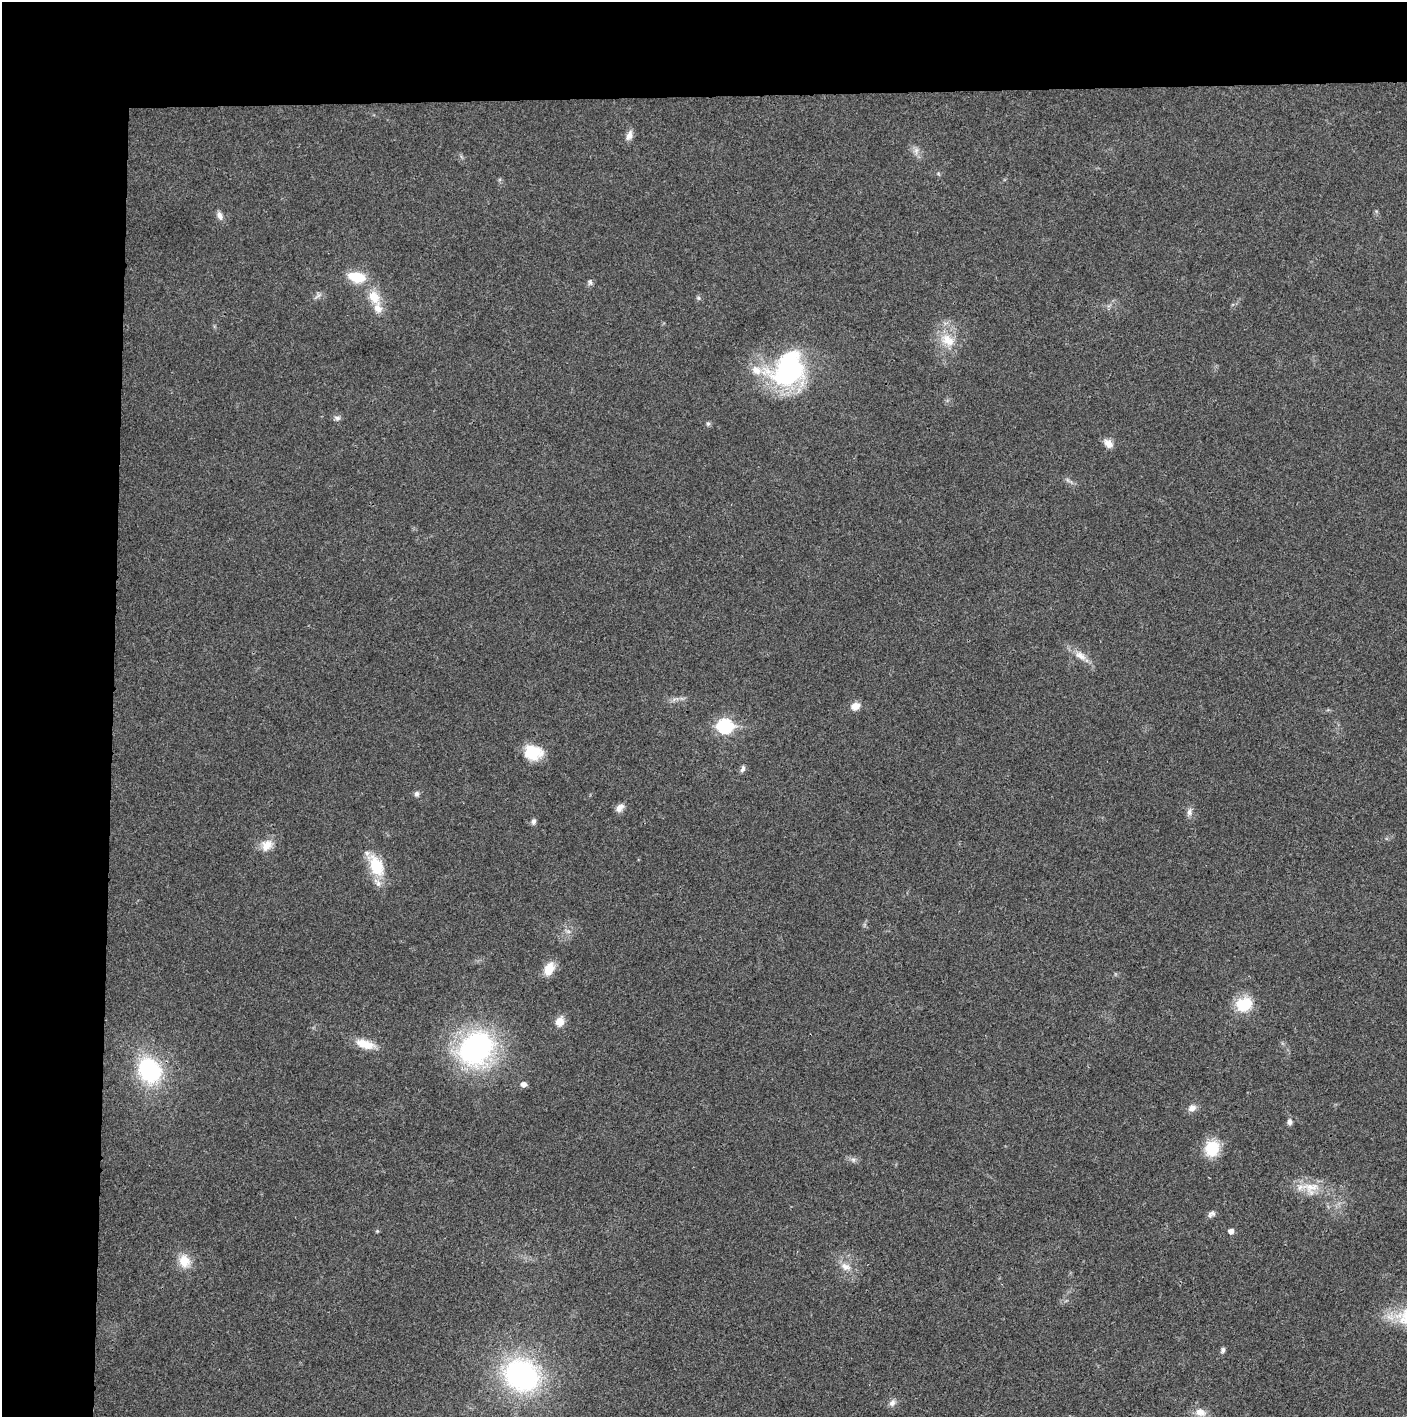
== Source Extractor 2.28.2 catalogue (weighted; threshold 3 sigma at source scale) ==
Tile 1 of 3 x 3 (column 1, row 1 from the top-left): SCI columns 4-1408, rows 2831-4245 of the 4219 x 4245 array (HDU 1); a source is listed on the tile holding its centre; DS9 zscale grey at full resolution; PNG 1409 x 1419 px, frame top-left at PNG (2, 2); no overlay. Shown black and unused: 14% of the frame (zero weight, under 3 of 4 exposures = <1% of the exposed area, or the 3 px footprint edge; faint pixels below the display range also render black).
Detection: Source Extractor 2.28.2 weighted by HDU 2 'WHT'; one run over the whole footprint, this tile lists its part. Background 0.0193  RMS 0.0041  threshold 0.0185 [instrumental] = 3 sigma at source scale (4.5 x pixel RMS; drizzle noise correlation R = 1.50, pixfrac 1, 0.05/0.05 arcsec/px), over >= 5 px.
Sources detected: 49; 1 inside a brighter object's white glare — not listed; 2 inside a brighter listed object's ellipse — not listed separately; the other 46 listed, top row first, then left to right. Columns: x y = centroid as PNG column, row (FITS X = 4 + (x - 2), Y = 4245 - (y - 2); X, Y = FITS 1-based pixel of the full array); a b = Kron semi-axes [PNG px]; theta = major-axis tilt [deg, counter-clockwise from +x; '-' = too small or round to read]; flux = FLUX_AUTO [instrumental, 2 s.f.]
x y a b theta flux
629 135 14 8 69 2.4
916 151 11 6 81 1.7
220 216 11 7 -68 1.8
357 277 15 9 -11 14
590 282 9 6 -77 1
318 296 11 3 35 0.87
374 297 17 12 -58 7.6
698 298 6 5 - 0.7
948 340 22 14 -38 8.7
789 368 43 33 31 66
337 418 8 6 -12 1.3
708 424 6 5 - 0.74
1108 444 11 8 -47 3.2
1080 656 17 9 -34 4.1
855 706 9 7 21 4.2
725 726 8 7 - 64
533 752 20 16 -9 12
743 769 10 5 72 1.3
417 793 7 6 - 1.3
620 808 12 7 49 2.4
1189 812 11 7 84 1.8
533 821 8 6 74 1.2
267 845 17 13 53 5.2
376 866 29 16 -65 14
568 931 7 4 -18 0.87
549 969 16 10 65 6.5
1244 1004 19 16 20 13
560 1021 9 8 - 4.8
365 1044 24 10 -15 7
476 1048 41 33 44 77
149 1070 25 20 -61 42
523 1084 5 5 - 2.2
1192 1108 11 8 28 2.3
1290 1122 7 6 - 1.6
1212 1148 17 15 67 13
853 1160 7 6 - 1.2
1311 1188 27 19 -3 9.8
1211 1214 10 7 28 1.4
377 1231 5 4 - 0.45
1231 1231 5 5 - 2.2
184 1261 15 12 -69 7.2
846 1267 16 9 -26 3.7
1223 1350 7 5 69 1
521 1375 32 28 -32 84
892 1403 11 7 57 1.8
1200 1412 16 10 -18 3.7